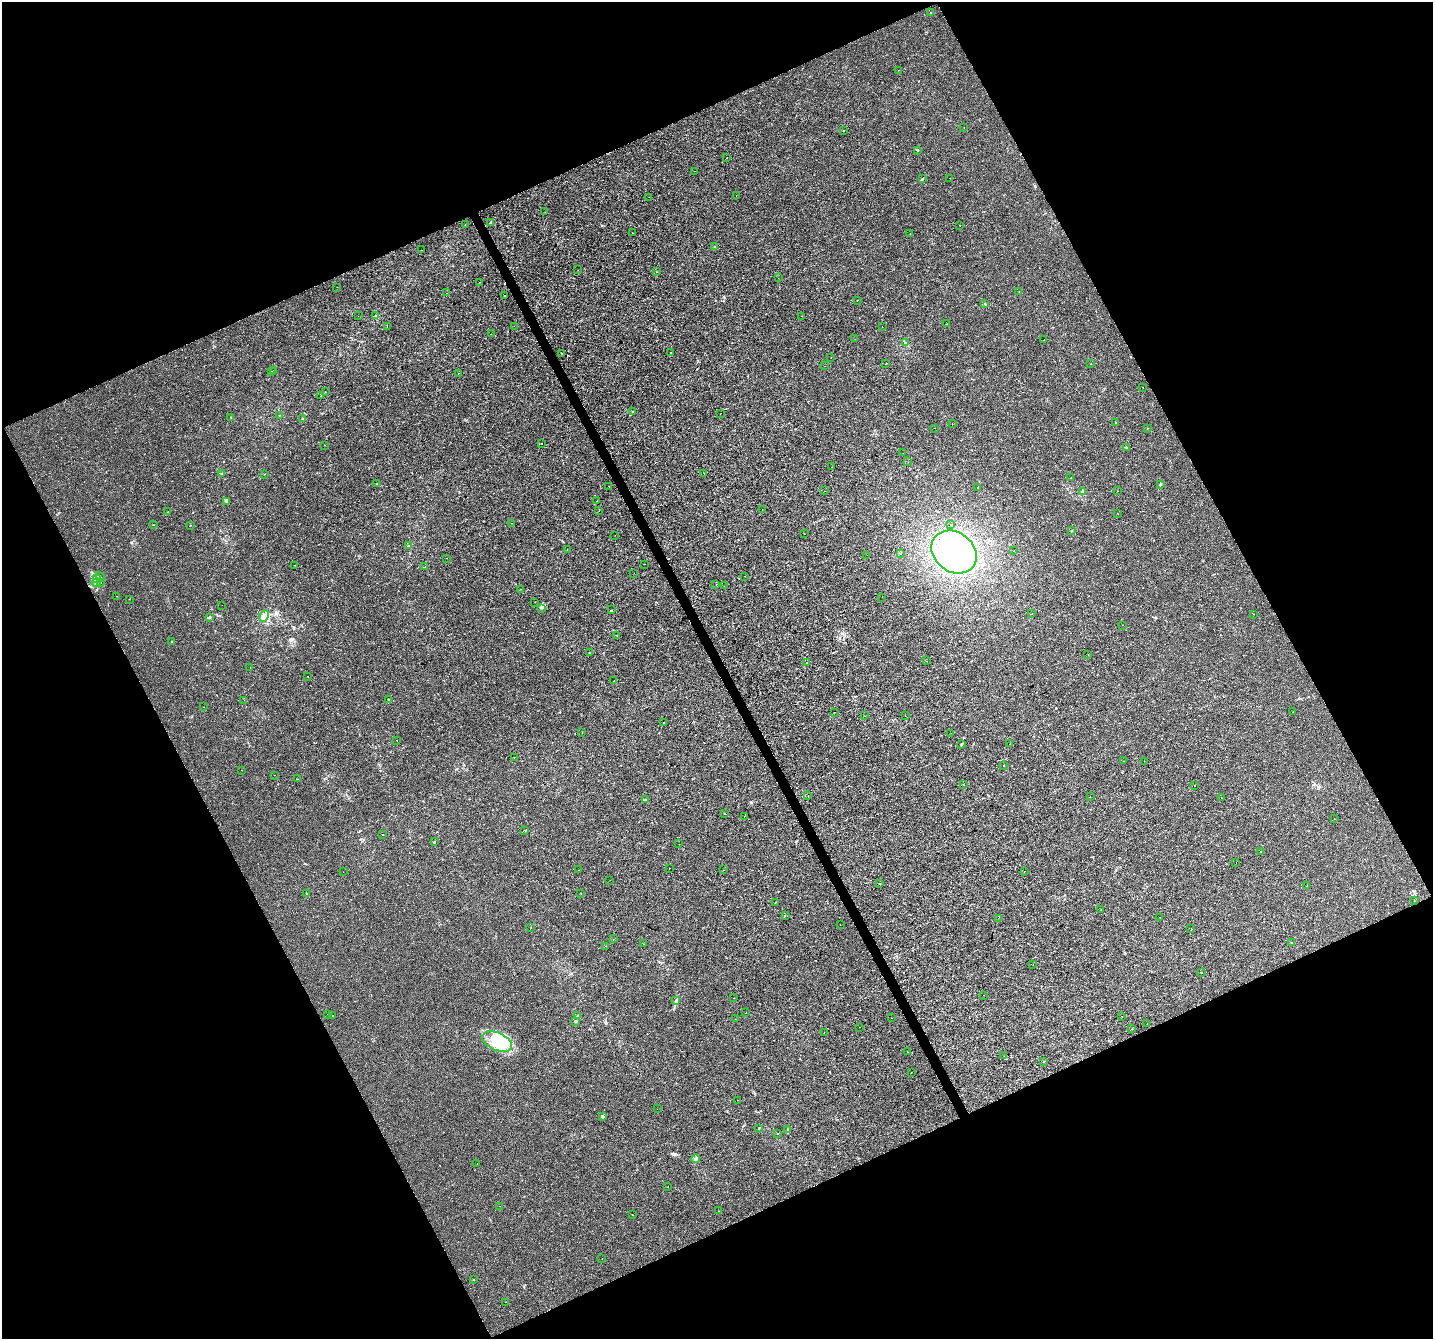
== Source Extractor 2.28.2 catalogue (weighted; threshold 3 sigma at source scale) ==
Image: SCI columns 1-5724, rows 100-5447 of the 5727 x 5602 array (HDU 1 of 3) = the unmasked area's bounding box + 8 px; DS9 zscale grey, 4 x 4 block average (1 PNG px = mean of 4 x 4 image px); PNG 1435 x 1341 px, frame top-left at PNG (2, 2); each listed source drawn as its Kron ellipse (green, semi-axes under 4 px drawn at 4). Shown black and unused: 45% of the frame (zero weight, under 2 of 3 exposures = <1% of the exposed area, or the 3 px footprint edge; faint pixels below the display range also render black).
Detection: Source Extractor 2.28.2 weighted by HDU 2 'WHT'. Background 0.00106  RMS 0.0022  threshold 0.00978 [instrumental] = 3 sigma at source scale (4.5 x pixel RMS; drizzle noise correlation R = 1.50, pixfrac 1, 0.0396/0.0396 arcsec/px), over >= 5 px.
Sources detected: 249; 1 inside a brighter object's white glare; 12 cosmic-ray / hot-pixel residue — neither listed nor drawn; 2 coinciding with a brighter row at this scale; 8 inside a brighter listed object's ellipse — not listed separately; the other 226 listed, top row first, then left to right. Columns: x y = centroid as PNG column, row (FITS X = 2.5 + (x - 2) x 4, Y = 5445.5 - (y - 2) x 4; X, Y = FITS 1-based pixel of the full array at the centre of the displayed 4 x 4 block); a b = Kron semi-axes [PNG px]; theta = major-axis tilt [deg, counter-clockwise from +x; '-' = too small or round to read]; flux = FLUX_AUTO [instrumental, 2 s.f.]
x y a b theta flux
931 12 2 2 - 1.2
898 70 2 2 - 0.21
964 127 2 2 - 0.49
844 131 2 2 - 1.1
918 150 3 2 - 0.84
727 158 2 2 - 0.84
695 171 2 2 - 0.37
950 178 2 2 - 0.36
922 179 3 2 - 0.77
736 195 2 2 - 0.23
649 197 2 2 - 0.2
545 212 2 2 - 0.51
491 223 3 2 - 0.93
465 224 2 2 - 0.33
960 226 2 2 - 0.18
632 233 2 2 - 0.54
910 234 2 2 - 1.1
715 247 2 2 - 2.5
422 250 2 2 - 0.41
578 270 2 2 - 0.69
656 272 2 2 - 0.45
778 278 2 2 - 0.7
480 282 2 2 - 0.61
337 287 2 2 - 0.27
1019 292 2 2 - 0.42
447 293 2 2 - 0.6
504 296 2 2 - 5.8
857 300 2 2 - 0.34
985 304 2 2 - 0.81
358 316 2 2 - 0.19
376 316 2 2 - 0.88
801 316 2 2 - 0.21
946 324 2 2 - 0.24
514 326 2 2 - 0.2
387 327 2 2 - 0.32
882 327 2 2 - 0.74
491 334 2 2 - 0.49
855 339 2 2 - 0.29
1044 340 2 2 - 0.9
905 342 2 2 - 0.3
671 352 2 2 - 0.63
562 353 2 2 - 0.26
831 357 2 2 - 0.29
886 363 2 2 - 0.26
1091 364 2 2 - 0.41
824 366 2 2 - 0.16
274 370 2 2 - 1.2
272 371 2 2 - 0.96
459 373 2 2 - 0.2
1143 387 2 2 - 0.66
325 392 2 2 - 0.29
321 396 2 2 - 0.27
633 411 2 2 - 0.39
720 413 2 2 - 0.48
279 415 2 2 - 0.3
231 417 2 2 - 0.41
303 418 2 2 - 0.5
1115 422 2 2 - 0.36
952 424 2 2 - 0.3
934 428 2 2 - 0.39
1148 428 2 2 - 0.27
541 443 2 2 - 0.38
325 445 2 2 - 0.17
1126 447 2 2 - 1.3
903 453 2 2 - 0.28
908 462 2 2 - 0.19
832 467 2 2 - 0.25
222 473 2 2 - 0.93
704 473 2 2 - 0.34
264 474 2 2 - 0.3
1071 478 2 2 - 0.27
377 484 2 2 - 0.31
1160 484 2 2 - 3.7
609 486 2 2 - 0.59
978 487 2 2 - 0.42
825 491 2 2 - 0.82
1082 491 2 2 - 0.6
1117 491 2 2 - 0.28
597 501 2 2 - 2.5
226 502 2 2 - 0.77
762 509 2 2 - 0.8
599 511 2 2 - 0.82
168 512 2 2 - 0.65
1118 513 2 2 - 0.24
512 523 2 2 - 0.22
153 525 2 2 - 2
191 525 2 2 - 0.47
951 525 2 2 - 0.27
1071 531 2 2 - 0.71
805 534 2 2 - 0.84
615 535 2 2 - 0.2
408 546 2 2 - 0.63
567 550 2 2 - 0.23
1014 551 2 2 - 0.18
954 552 24 19 -38 130
900 553 2 2 - 1.9
867 555 2 2 - 0.21
447 558 2 2 - 0.5
644 564 2 2 - 0.73
294 565 2 2 - 0.39
425 566 2 2 - 0.31
634 573 2 2 - 0.33
744 576 2 2 - 0.18
100 577 5 2 - 2
97 578 3 2 - 1.7
100 582 2 2 - 0.35
96 583 4 2 - 1.7
716 584 2 2 - 2.4
724 586 2 2 - 0.74
520 589 2 2 - 0.36
116 596 2 2 - 0.51
882 597 2 2 - 0.16
129 599 2 2 - 0.61
535 602 2 2 - 0.26
222 605 2 2 - 0.62
542 608 2 2 - 0.47
611 610 2 2 - 0.64
1032 614 2 2 - 1.6
1254 614 2 2 - 0.25
264 616 6 4 63 6.6
209 617 2 2 - 1.3
1122 625 2 2 - 0.21
617 635 2 2 - 1
171 641 2 2 - 1.1
589 653 2 2 - 0.8
1088 654 2 2 - 0.3
927 661 2 2 - 0.21
807 662 2 2 - 1.5
250 668 2 2 - 0.34
308 676 2 2 - 0.37
614 681 2 2 - 0.46
388 699 2 2 - 0.93
244 700 2 2 - 0.77
203 707 2 2 - 0.79
834 712 2 2 - 0.32
1293 712 2 2 - 0.3
905 715 2 2 - 0.26
865 716 2 2 - 0.27
663 723 2 2 - 0.95
582 733 2 2 - 0.3
951 733 2 2 - 0.19
397 741 2 2 - 0.45
961 744 2 2 - 0.62
1010 744 2 2 - 0.69
514 757 2 2 - 0.25
1123 761 2 2 - 0.74
1144 761 2 2 - 0.31
1003 766 2 2 - 0.41
241 770 2 2 - 0.37
274 775 2 2 - 0.62
297 779 2 2 - 0.33
964 785 2 2 - 0.36
1194 785 2 2 - 0.91
808 795 2 2 - 0.51
1090 797 2 2 - 0.98
1221 798 2 2 - 0.38
646 800 3 2 - 1.6
724 813 2 2 - 2.2
744 817 2 2 - 0.23
1334 818 2 2 - 0.29
525 830 2 2 - 0.42
382 834 2 2 - 0.65
435 841 2 2 - 0.27
679 844 2 2 - 0.26
1260 851 2 2 - 0.88
1236 862 2 2 - 0.37
669 869 2 2 - 0.21
579 870 2 2 - 0.28
724 870 2 2 - 0.18
1024 871 2 2 - 0.22
343 872 2 2 - 0.36
610 880 2 2 - 0.18
879 883 2 2 - 0.26
1307 886 2 2 - 0.62
307 894 2 2 - 0.54
581 894 2 2 - 0.36
1414 900 2 2 - 0.72
776 902 2 2 - 1.3
1101 910 2 2 - 0.32
785 915 2 2 - 0.37
1160 917 2 2 - 0.3
998 918 2 2 - 1.5
840 925 2 2 - 0.8
531 927 2 2 - 0.43
1191 928 2 2 - 0.58
613 939 2 2 - 0.23
1291 943 2 2 - 2.8
643 944 2 2 - 0.32
605 946 2 2 - 0.29
1033 965 2 2 - 0.22
1202 973 2 2 - 0.74
983 995 2 2 - 0.49
734 998 2 2 - 0.32
676 1001 3 2 - 1.5
746 1013 2 2 - 0.83
327 1014 2 2 - 0.18
333 1015 2 2 - 1.3
577 1016 2 2 - 0.55
1122 1017 2 2 - 1
891 1018 2 2 - 0.44
735 1019 2 2 - 0.22
575 1021 2 2 - 1.3
1147 1024 2 2 - 0.16
859 1027 2 2 - 0.32
1132 1029 2 2 - 2.7
824 1033 2 2 - 0.39
497 1041 16 8 -23 43
908 1052 2 2 - 0.54
1004 1056 2 2 - 0.45
1044 1061 2 2 - 0.5
911 1072 2 2 - 0.43
737 1100 2 2 - 0.22
657 1109 2 2 - 0.21
602 1116 3 2 - 1.2
759 1128 2 2 - 0.51
788 1130 2 2 - 0.71
778 1134 2 2 - 0.43
696 1159 4 3 - 2.9
477 1164 2 2 - 0.31
668 1186 2 2 - 0.24
500 1206 2 2 - 1.5
718 1211 2 2 - 0.19
633 1215 2 2 - 0.47
602 1259 2 2 - 0.37
474 1280 2 2 - 0.41
506 1302 2 2 - 0.24
Diffuse or blended objects may show on this block-average render without a row.